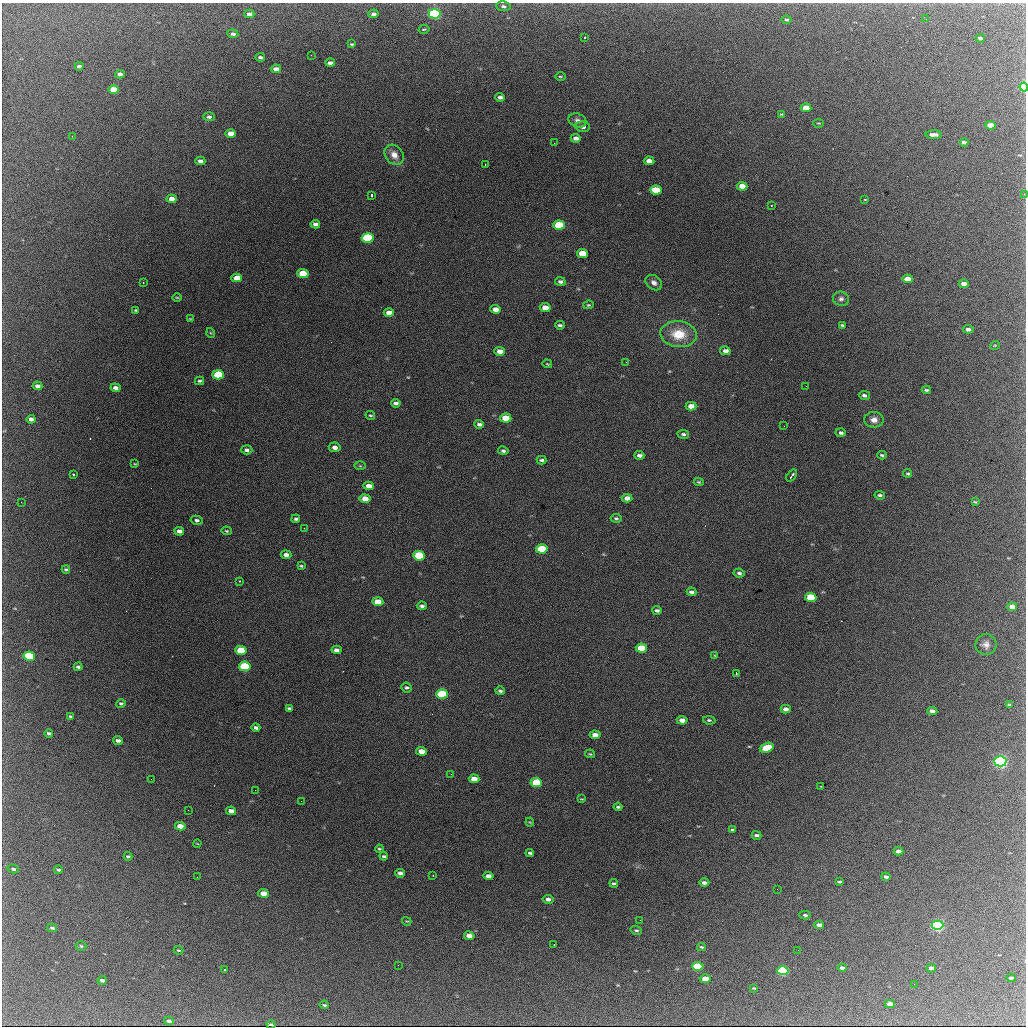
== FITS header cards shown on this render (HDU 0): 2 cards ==
NAXIS1  =                 1024 / length of data axis 1
NAXIS2  =                 1024 / length of data axis 2

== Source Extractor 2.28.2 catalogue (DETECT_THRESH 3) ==
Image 1024 x 1024 px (HDU 0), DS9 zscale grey, 1 PNG px = 1 image px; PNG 1028 x 1028 px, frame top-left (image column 1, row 1024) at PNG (2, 3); each listed source drawn as its Kron ellipse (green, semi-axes under 4 px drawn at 4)
Background 1510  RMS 28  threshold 84.4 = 3 sigma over >= 5 px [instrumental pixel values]
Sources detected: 218; all 218 listed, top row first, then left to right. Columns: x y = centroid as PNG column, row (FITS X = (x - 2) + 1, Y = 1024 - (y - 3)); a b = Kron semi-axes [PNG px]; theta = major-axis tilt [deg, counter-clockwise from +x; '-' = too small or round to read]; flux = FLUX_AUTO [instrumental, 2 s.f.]
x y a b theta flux
503 6 7 5 -7 4700
249 14 5 4 - 7700
373 14 5 4 - 5500
435 14 6 4 -2 360000
926 19 2 2 - 2300
787 20 5 3 - 2800
424 29 5 2 - 2000
233 34 5 4 - 6000
584 37 3 3 - 6800
980 38 4 3 - 5000
352 44 4 3 - 2000
311 55 3 2 - 2500
260 57 5 3 - 4800
330 63 5 3 - 7900
79 66 4 3 - 5300
276 69 5 4 - 11000
120 74 5 4 - 8600
560 76 5 2 - 2000
1024 87 4 4 - 120000
114 90 5 4 - 50000
500 97 4 3 - 6000
806 108 5 4 - 39000
781 114 4 3 - 1600
209 117 6 4 -2 4900
577 120 9 6 -23 7500
818 123 5 3 - 1500
990 125 5 4 - 30000
583 127 7 5 -8 8000
231 133 5 4 - 21000
934 135 8 3 -1 11000
72 136 2 2 - 890
576 138 5 4 - 8500
964 142 4 3 - 4700
554 143 2 2 - 6200
394 155 11 8 -53 15000
200 161 5 4 - 7400
649 161 5 4 - 16000
485 165 2 2 - 1000
742 186 5 4 - 22000
656 190 6 4 -6 73000
1024 194 3 3 - 2400
371 195 4 3 - 5600
172 199 5 4 - 13000
865 200 3 2 - 1300
771 205 3 2 - 1300
315 224 4 4 - 6600
559 225 6 4 -3 100000
368 238 6 5 - 200000
582 253 5 4 - 39000
303 274 5 4 - 62000
237 278 5 4 - 22000
907 279 5 4 - 25000
560 282 5 4 - 4900
143 283 3 2 - 1000
654 283 9 6 -36 8400
964 284 5 4 - 11000
177 297 4 3 - 1700
841 299 8 7 - 6300
588 305 5 4 - 2200
545 308 5 4 - 24000
496 309 5 4 - 15000
136 310 4 3 - 2700
389 313 5 4 - 15000
190 319 4 3 - 1200
560 325 5 3 - 3700
842 325 3 3 - 2300
968 329 5 3 - 7400
211 333 5 3 - 1500
678 334 18 13 -4 50000
995 345 5 3 - 1500
500 351 5 4 - 15000
725 351 5 4 - 8700
626 362 2 2 - 1400
547 364 5 3 - 1600
218 375 6 4 -2 120000
199 381 4 3 - 2800
37 386 5 4 - 7500
806 386 2 2 - 2300
115 388 5 4 - 8300
926 390 4 3 - 3000
864 395 5 4 - 5800
396 403 4 3 - 5300
691 406 5 4 - 17000
370 415 5 3 - 2000
506 418 5 4 - 44000
31 419 4 4 - 7200
874 420 10 8 -1 12000
479 424 5 4 - 5500
784 426 2 2 - 2600
841 433 5 4 - 4600
683 434 6 4 -9 4500
335 447 6 5 - 9600
247 450 5 4 - 5000
503 451 5 4 - 3700
639 455 5 3 - 6100
882 455 5 3 - 3000
542 460 5 3 - 3800
135 464 4 2 - 1700
360 466 6 4 -1 2200
908 473 4 4 - 2600
73 474 3 3 - 6100
792 476 7 2 53 7000
699 482 5 3 - 2200
369 486 5 4 - 14000
880 495 5 3 - 3900
627 498 5 4 - 12000
365 499 5 4 - 20000
21 502 2 2 - 4400
975 502 3 3 - 1900
616 518 5 4 - 2700
296 519 4 4 - 3400
197 520 6 4 -12 4900
304 528 2 2 - 2100
179 531 5 4 - 7900
226 531 5 4 - 2300
542 549 6 4 -3 84000
286 555 5 4 - 7900
419 556 6 5 - 120000
301 566 4 3 - 2100
66 569 4 3 - 2900
739 573 5 4 - 4300
240 581 2 2 - 1800
691 592 5 3 - 4500
811 597 5 4 - 82000
378 602 5 4 - 29000
422 606 5 3 - 4400
1012 607 5 4 - 16000
657 610 5 3 - 4400
986 645 10 10 - 11000
641 648 6 4 -5 65000
241 650 6 4 -6 61000
336 650 5 4 - 7400
715 655 3 2 - 1400
29 656 6 4 -8 190000
245 666 6 4 -7 150000
78 667 4 3 - 3500
736 673 3 2 - 2300
406 687 5 5 - 3700
500 691 5 3 - 3400
442 694 6 5 - 130000
121 703 5 4 - 3100
1009 705 4 3 - 2300
289 708 4 3 - 3200
786 709 5 4 - 9400
932 711 5 4 - 11000
70 716 4 3 - 2300
682 720 5 4 - 11000
709 720 6 4 -9 3100
256 728 4 3 - 5200
49 733 4 3 - 3900
595 735 5 4 - 14000
118 740 5 3 - 6300
767 748 7 4 20 62000
421 751 5 4 - 23000
590 754 5 4 - 1900
1000 761 6 5 - 720000
451 774 3 2 - 2000
151 779 2 2 - 2300
474 779 5 4 - 20000
536 782 6 4 -4 79000
821 786 3 2 - 1600
255 790 2 2 - 24000
582 799 4 3 - 1500
301 801 2 2 - 3600
618 807 4 3 - 2900
188 810 2 2 - 3500
231 811 5 4 - 13000
530 822 4 4 - 1800
180 826 5 4 - 19000
733 830 4 3 - 3400
756 835 5 3 - 4300
197 843 4 2 - 1200
379 849 4 3 - 2300
898 851 5 4 - 10000
530 853 4 3 - 3500
128 856 4 3 - 2500
384 856 4 3 - 3000
13 869 6 4 -15 4100
58 870 4 3 - 3000
400 873 5 4 - 7400
433 875 3 2 - 1200
488 876 5 4 - 12000
197 877 2 2 - 2500
886 877 4 3 - 5300
839 882 4 2 - 2500
614 883 4 3 - 3500
704 883 5 3 - 7100
777 889 2 2 - 2400
263 893 5 4 - 27000
548 899 5 4 - 8000
805 915 6 3 -3 3600
640 920 2 2 - 940
407 921 4 3 - 1600
819 925 5 4 - 11000
937 925 6 4 -1 500000
52 928 5 3 - 3600
636 930 6 4 -16 3200
469 936 5 4 - 15000
554 945 2 2 - 1300
81 946 5 5 - 2900
701 947 4 3 - 2700
178 950 5 3 - 2000
798 950 2 2 - 1200
398 965 2 2 - 1200
698 966 6 4 -3 110000
842 968 4 3 - 7200
931 968 5 3 - 9300
224 970 3 2 - 2600
783 971 6 4 -2 230000
1011 978 4 3 - 5900
705 979 5 4 - 30000
102 980 4 3 - 5600
914 984 2 2 - 1000
754 988 4 3 - 2100
890 1004 5 3 - 13000
324 1005 5 3 - 3100
169 1021 5 3 - 6600
271 1025 4 3 - 3000
At the frame edge (FLAGS 8, measured only in part): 3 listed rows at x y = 1024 87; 1024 194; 271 1025